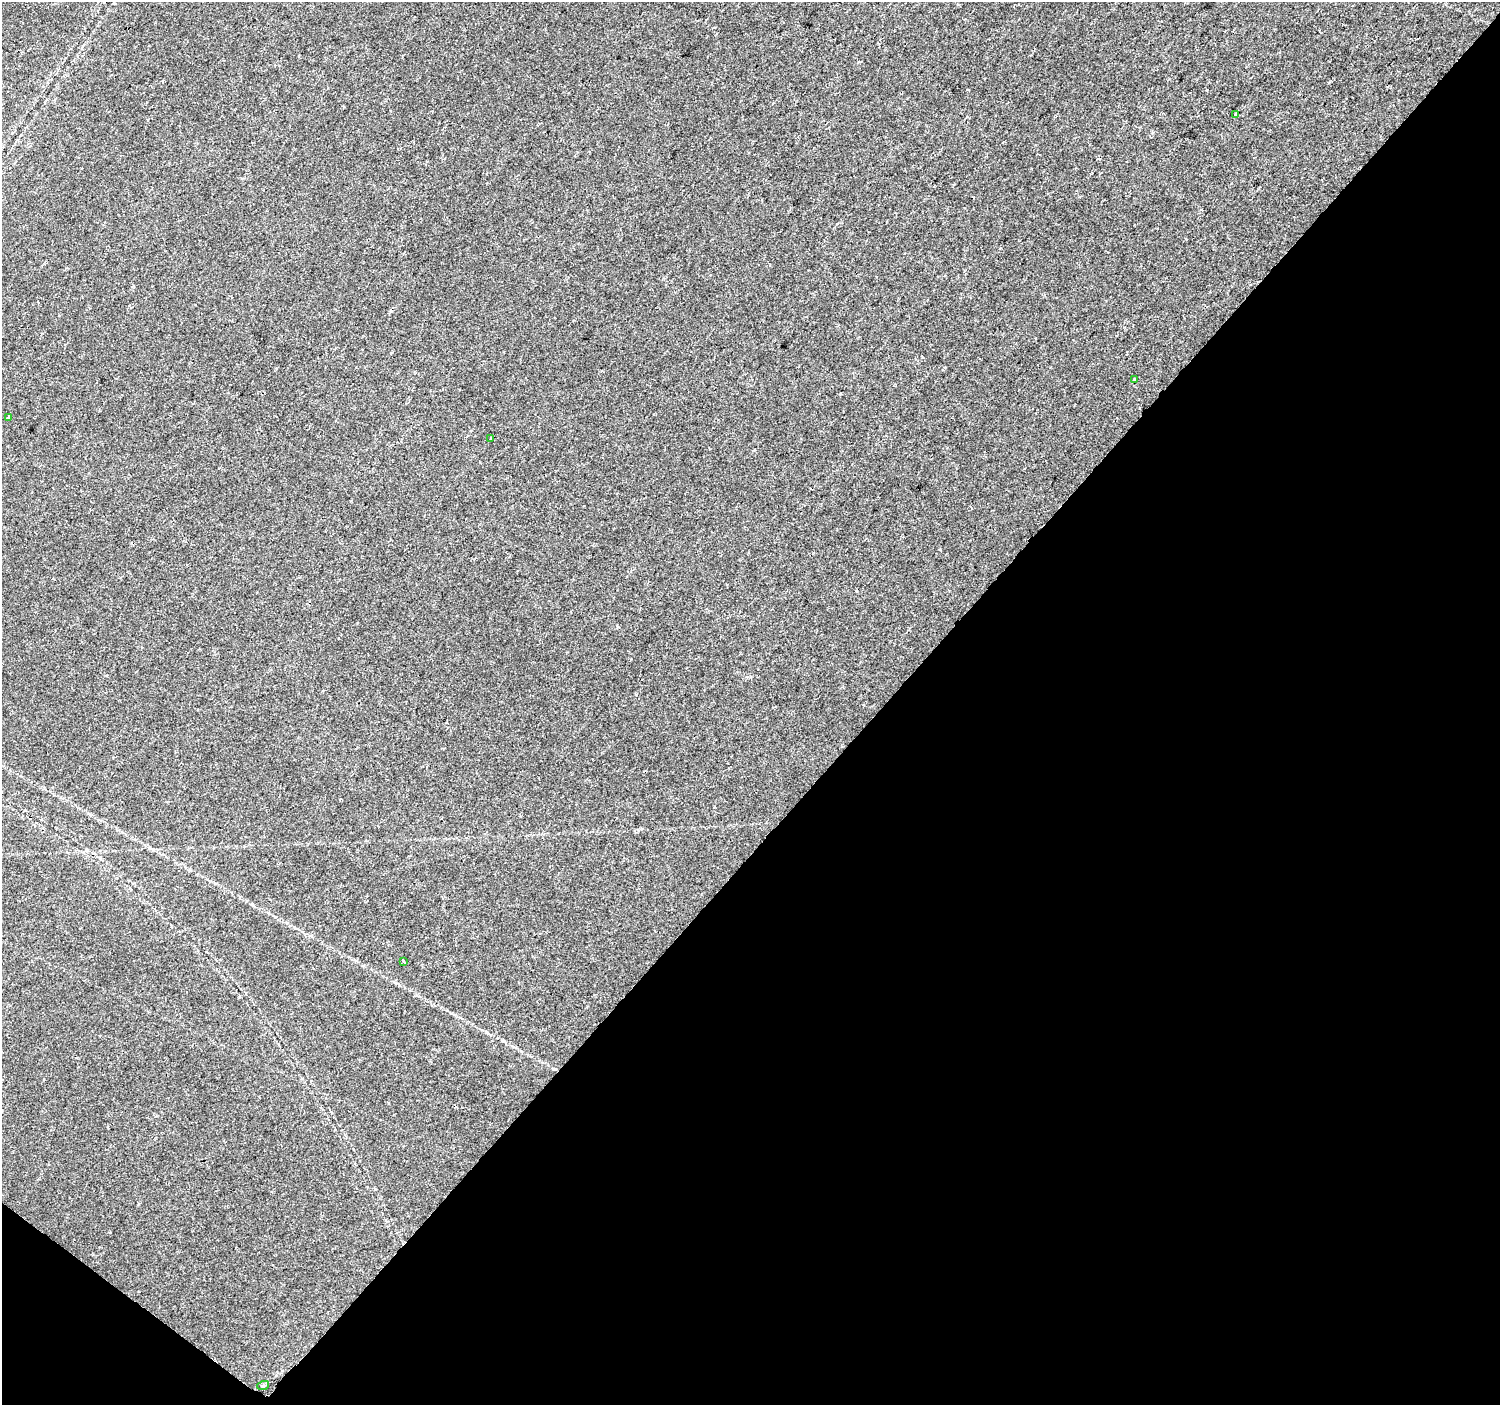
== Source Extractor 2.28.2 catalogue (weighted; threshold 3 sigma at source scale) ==
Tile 15 of 4 x 4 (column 3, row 4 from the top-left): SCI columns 3004-4501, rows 241-1643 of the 6000 x 6025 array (HDU 1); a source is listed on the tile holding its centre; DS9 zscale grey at full resolution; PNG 1502 x 1407 px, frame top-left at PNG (2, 2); each listed source drawn as its Kron ellipse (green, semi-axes under 4 px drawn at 4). Shown black and unused: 42% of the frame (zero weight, under 2 of 3 exposures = <1% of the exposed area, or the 3 px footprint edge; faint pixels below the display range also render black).
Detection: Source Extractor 2.28.2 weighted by HDU 2 'WHT'; one run over the whole footprint, this tile lists its part. Background 0.0239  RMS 0.0033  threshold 0.0147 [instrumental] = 3 sigma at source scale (4.5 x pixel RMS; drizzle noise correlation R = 1.50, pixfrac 1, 0.0396/0.0396 arcsec/px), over >= 5 px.
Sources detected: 7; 1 cosmic-ray / hot-pixel residue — neither listed nor drawn; the other 6 listed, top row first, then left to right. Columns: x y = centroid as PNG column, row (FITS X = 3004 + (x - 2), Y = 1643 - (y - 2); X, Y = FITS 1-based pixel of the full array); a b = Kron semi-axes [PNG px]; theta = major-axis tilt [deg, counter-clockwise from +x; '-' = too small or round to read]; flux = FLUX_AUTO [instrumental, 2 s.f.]
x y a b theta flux
1235 114 4 3 - 0.66
1134 379 2 2 - 0.28
8 417 3 3 - 0.58
491 438 3 3 - 0.36
404 962 3 3 - 0.84
263 1386 6 3 18 0.39